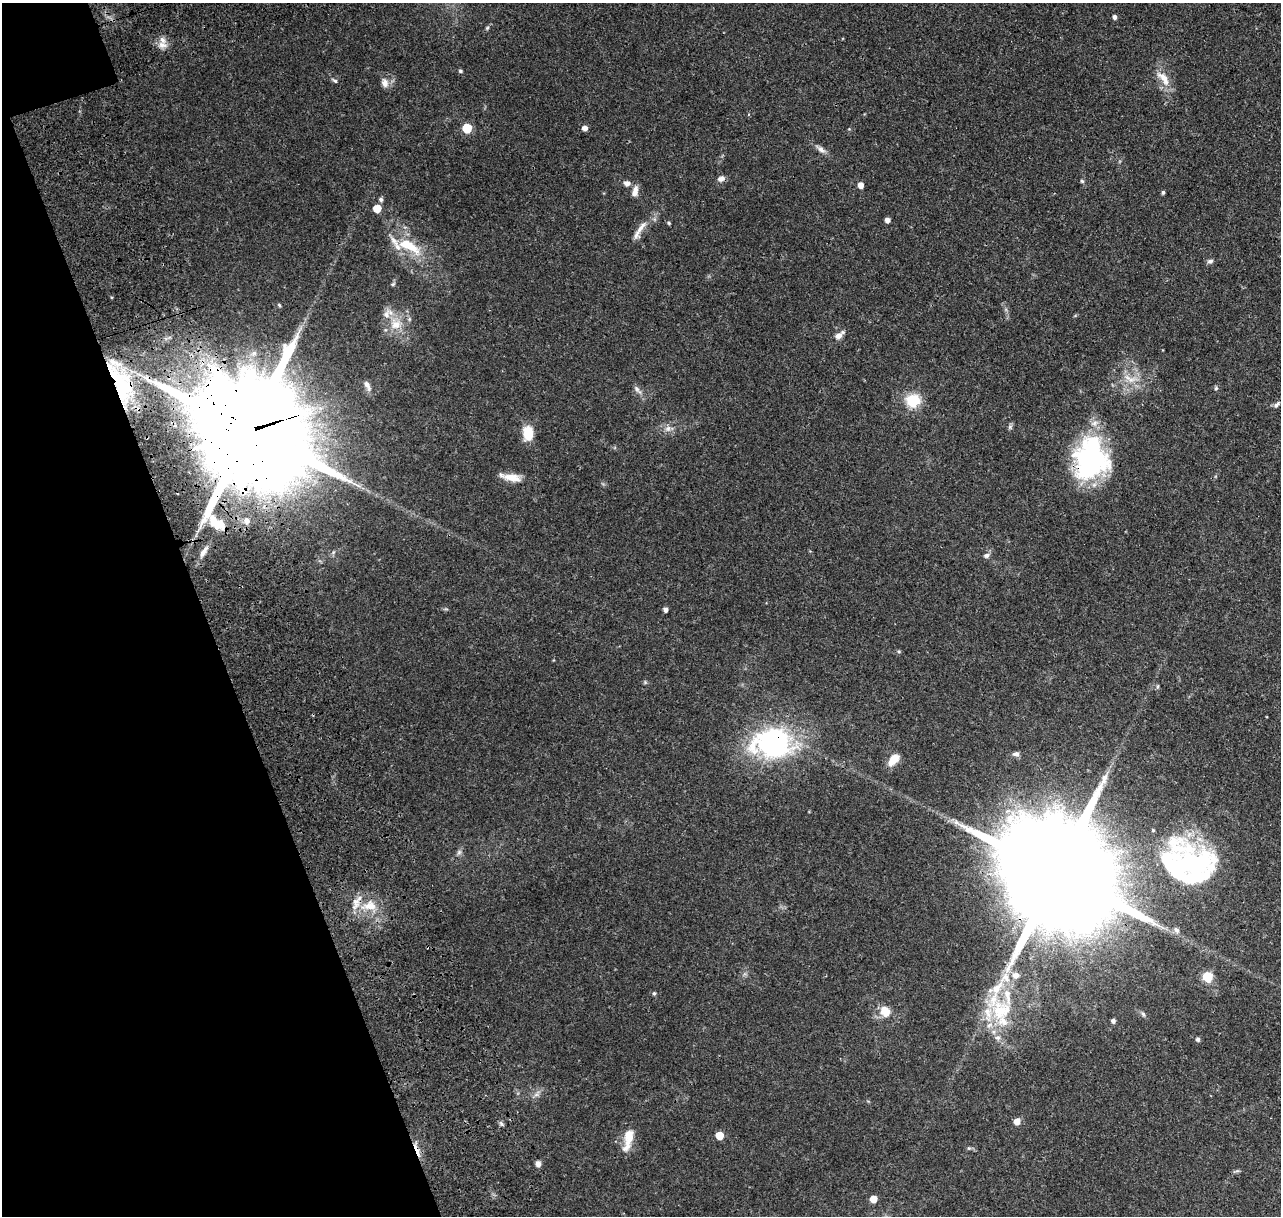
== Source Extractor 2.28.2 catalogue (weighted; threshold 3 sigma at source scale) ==
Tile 5 of 4 x 4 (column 1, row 2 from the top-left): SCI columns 435-1713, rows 2910-4123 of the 5993 x 5867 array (HDU 1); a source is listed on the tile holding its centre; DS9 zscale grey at full resolution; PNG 1283 x 1218 px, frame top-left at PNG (2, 3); no overlay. Shown black and unused: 17% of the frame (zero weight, under 3 of 4 exposures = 25% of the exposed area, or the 3 px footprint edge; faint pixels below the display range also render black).
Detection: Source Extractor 2.28.2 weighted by HDU 2 'WHT'; one run over the whole footprint, this tile lists its part. Background 0.142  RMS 0.0044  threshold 0.0196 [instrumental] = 3 sigma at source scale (4.5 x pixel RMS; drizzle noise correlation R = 1.50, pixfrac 1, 0.0396/0.0396 arcsec/px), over >= 5 px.
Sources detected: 90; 7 inside a brighter object's white glare — not listed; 14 inside a brighter listed object's ellipse — not listed separately; the other 69 listed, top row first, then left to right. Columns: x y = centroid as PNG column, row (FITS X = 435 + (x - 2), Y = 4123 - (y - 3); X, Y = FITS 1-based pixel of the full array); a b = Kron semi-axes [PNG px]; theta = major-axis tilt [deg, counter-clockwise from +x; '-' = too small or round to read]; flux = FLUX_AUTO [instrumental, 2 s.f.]
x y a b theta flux
1114 17 5 4 - 1.1
487 28 6 4 45 0.56
162 45 13 8 -15 3
460 71 5 4 - 0.6
1163 78 26 10 -51 5.5
335 81 7 4 -29 0.7
385 83 12 8 -83 2.5
467 128 6 5 - 16
585 128 5 5 - 1.9
821 149 11 7 -40 1.8
721 179 10 7 19 1.8
1082 181 6 4 -45 0.52
627 183 7 6 - 1.5
860 185 5 4 - 3.2
635 191 13 7 76 2.7
1163 192 4 3 - 0.73
381 199 5 5 - 1
377 208 5 5 - 7.2
887 220 5 4 - 1.7
669 223 4 4 - 0.48
641 228 24 7 54 3.8
409 246 34 12 -29 14
1210 261 9 5 15 0.95
393 284 7 4 44 0.61
396 324 15 14 - 6.7
839 335 13 6 41 2.5
1131 380 13 6 7 3.1
122 385 56 18 -60 28
367 385 14 6 -64 1.9
1216 388 6 4 46 0.56
637 389 9 5 -50 1.2
913 401 6 6 - 51
1277 405 9 5 43 1
1010 427 7 4 -73 0.71
668 428 9 8 - 1.9
240 433 51 32 13 12000
528 433 15 10 -89 8.4
1089 462 43 38 77 59
512 478 24 9 -12 5.3
247 521 9 7 76 1.7
203 552 16 6 58 2.3
986 555 8 6 17 1.2
665 609 5 4 - 1.4
899 652 6 4 -1 0.47
645 682 5 5 - 0.52
774 743 14 11 2 220
1016 754 9 6 -7 1.4
894 759 16 9 47 4.9
459 852 7 6 - 1
1191 864 60 42 -49 54
1054 874 67 25 17 17000
370 906 19 13 -4 8
1176 930 10 6 -44 1.3
1207 977 6 6 - 23
1005 978 16 13 -66 5.7
654 993 5 4 - 0.56
885 1011 16 13 -60 5.4
1001 1011 32 30 37 25
1143 1014 8 4 -55 0.83
1113 1021 5 4 - 1
1198 1039 5 4 - 0.95
1017 1121 5 5 - 3.4
501 1123 7 5 -54 0.81
719 1135 6 5 - 5.7
629 1137 21 10 79 6.6
969 1148 6 4 42 0.53
417 1150 20 4 -69 3.1
538 1164 5 5 - 2.4
873 1199 5 5 - 5
Overlapping masked pixels (flux is a lower limit): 7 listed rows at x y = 122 385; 240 433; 1089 462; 774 743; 1054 874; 370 906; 417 1150